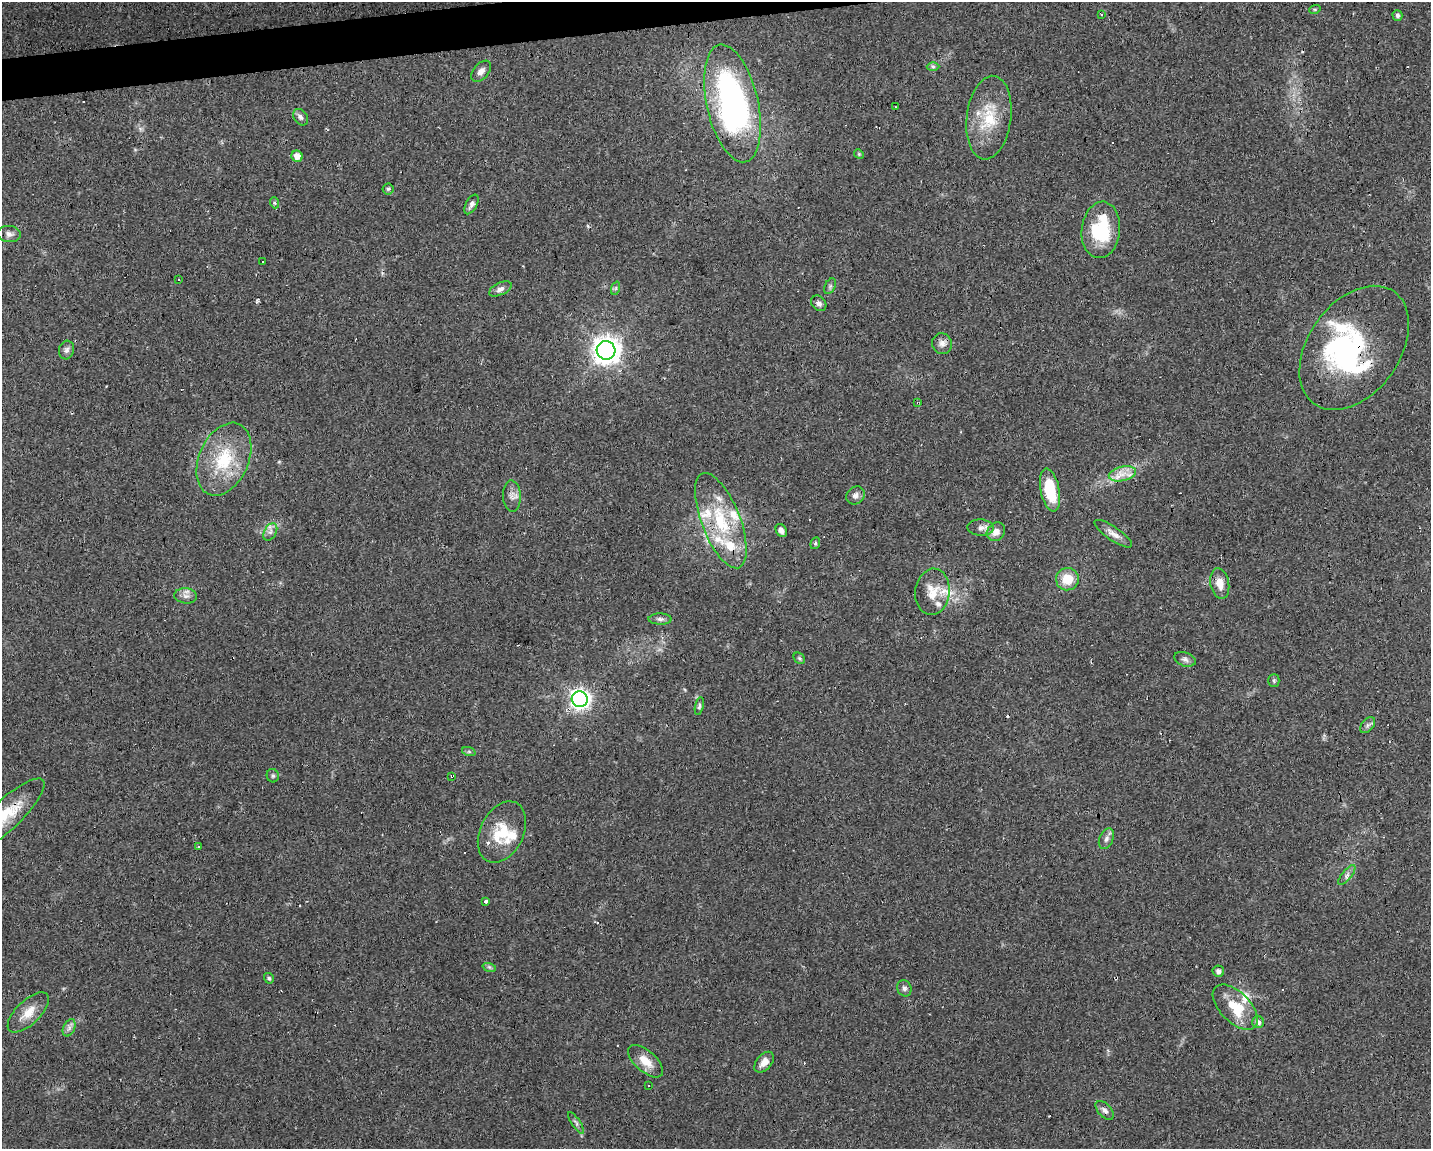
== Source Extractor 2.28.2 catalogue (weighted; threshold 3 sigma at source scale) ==
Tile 8 of 3 x 4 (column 2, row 3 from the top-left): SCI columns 1478-2906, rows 1148-2294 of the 4342 x 4589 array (HDU 1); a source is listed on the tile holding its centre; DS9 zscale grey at full resolution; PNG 1433 x 1151 px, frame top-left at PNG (2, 2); each listed source drawn as its Kron ellipse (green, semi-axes under 4 px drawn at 4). Shown black and unused: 2% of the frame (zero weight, under 2 of 3 exposures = <1% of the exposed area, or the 3 px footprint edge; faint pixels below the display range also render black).
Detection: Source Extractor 2.28.2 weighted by HDU 2 'WHT'; one run over the whole footprint, this tile lists its part. Background 0.0818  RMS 0.0065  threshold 0.0294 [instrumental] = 3 sigma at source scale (4.5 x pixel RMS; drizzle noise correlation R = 1.50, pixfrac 1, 0.0396/0.0396 arcsec/px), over >= 5 px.
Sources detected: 103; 1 inside a brighter object's white glare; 17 cosmic-ray / hot-pixel residue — neither listed nor drawn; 13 inside a brighter listed object's ellipse — not listed separately; the other 72 listed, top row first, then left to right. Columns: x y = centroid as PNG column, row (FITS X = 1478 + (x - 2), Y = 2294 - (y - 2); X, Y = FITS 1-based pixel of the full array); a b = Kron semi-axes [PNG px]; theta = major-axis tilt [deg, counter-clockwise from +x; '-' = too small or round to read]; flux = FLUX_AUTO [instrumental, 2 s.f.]
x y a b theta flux
1315 9 6 4 18 0.72
1101 15 3 2 - 0.99
1397 15 5 5 - 1.7
933 66 6 4 -1 1.3
481 71 12 7 50 3.9
732 103 60 25 -77 180
895 107 2 2 - 0.79
301 117 9 6 -55 2.2
989 118 42 22 83 28
859 154 5 4 - 0.73
297 156 6 5 - 5.5
388 189 5 5 - 1.3
275 203 5 3 - 1
471 204 11 5 60 2.5
1101 230 28 19 84 40
9 234 11 8 -6 3
262 262 3 3 - 2.6
178 279 3 3 - 3.1
830 286 8 5 66 1.4
616 288 7 4 71 1.1
500 289 12 6 25 2.9
819 303 8 6 -48 2.4
942 344 10 10 - 3.5
1354 348 69 45 54 110
66 350 9 7 75 2.4
606 350 9 9 - 700
918 403 3 2 - 0.71
224 459 38 24 66 36
1122 474 14 7 13 6.4
1050 490 22 9 -79 28
856 495 10 8 41 2.9
512 496 15 9 -87 4.3
721 521 50 19 -69 44
981 528 13 8 -4 3.4
781 530 7 5 -62 2.7
270 532 9 6 60 2.7
996 532 10 8 46 4.9
1113 534 22 7 -34 4.8
815 543 6 4 70 0.91
1067 579 11 11 - 13
1220 583 15 9 -79 7.1
932 592 23 17 83 13
186 596 11 7 -4 3.2
660 619 11 5 -1 2.2
799 658 6 5 - 1.2
1185 659 11 7 -20 2.5
1274 680 6 5 - 1.1
580 699 8 7 - 340
699 706 9 4 79 1.3
1368 725 9 6 50 1.9
469 752 7 4 -19 1.2
273 776 7 6 - 1.4
452 776 3 2 - 0.87
4 817 53 15 43 28
502 832 32 21 64 22
1106 839 11 6 64 2.7
198 847 2 2 - 0.61
1347 875 12 5 51 2.3
486 901 4 3 - 1.5
489 967 7 4 -18 1.1
1218 971 6 5 - 2.3
269 978 5 4 - 1.3
904 988 8 7 - 2.1
1235 1007 28 15 -45 21
28 1012 26 12 44 10
1258 1022 6 6 - 2.7
69 1028 9 5 66 2.3
646 1061 21 10 -41 9.7
764 1062 12 7 48 5.1
648 1085 3 2 - 0.45
1105 1110 11 6 -47 2.7
576 1123 13 4 -55 1.7
Overlapping masked pixels (flux is a lower limit): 6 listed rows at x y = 1354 348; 918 403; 224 459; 1050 490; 452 776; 4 817
Isophote crosses this tile's border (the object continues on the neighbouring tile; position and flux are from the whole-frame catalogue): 1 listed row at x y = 4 817